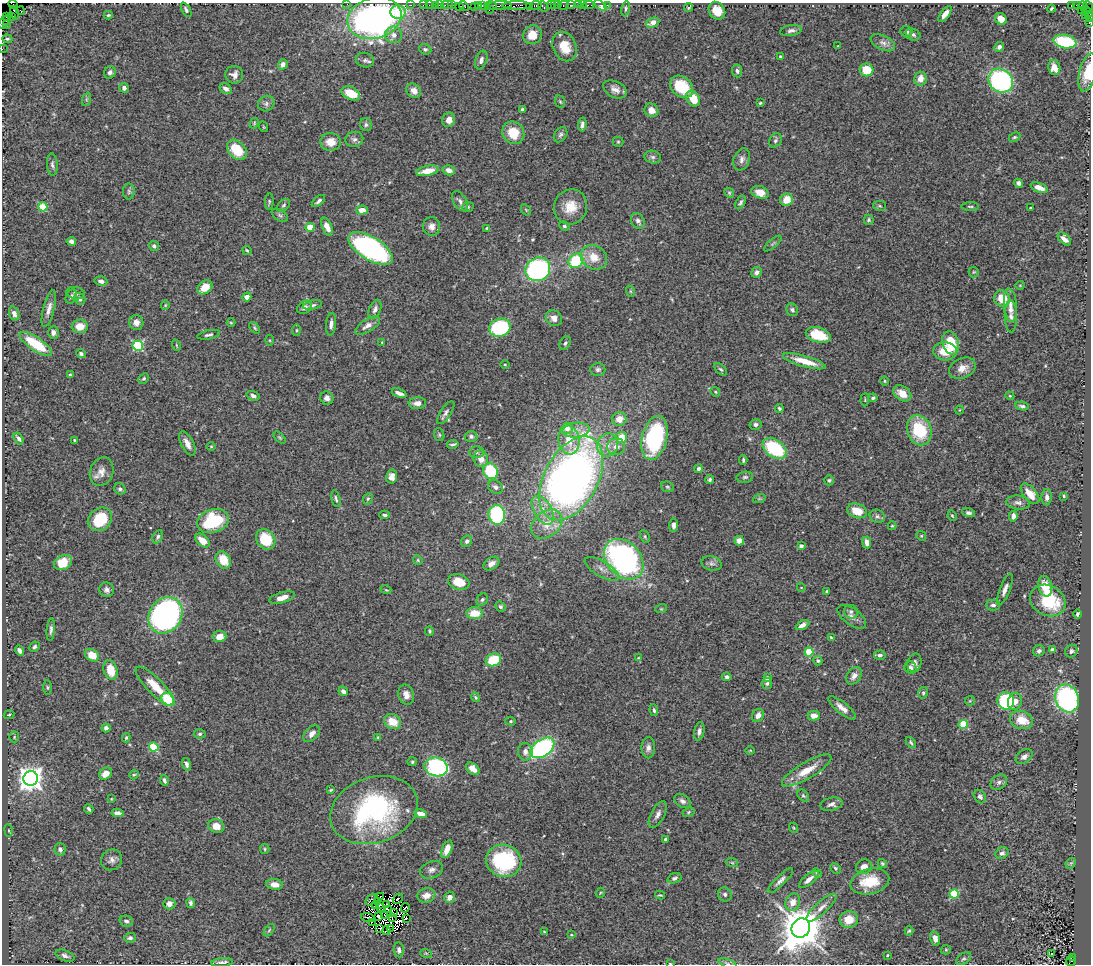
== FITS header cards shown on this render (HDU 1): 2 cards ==
NAXIS1  =                 1089
NAXIS2  =                  962

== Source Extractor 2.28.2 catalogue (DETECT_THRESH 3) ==
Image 1089 x 962 px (HDU 1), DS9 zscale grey, 1 PNG px = 1 image px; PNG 1093 x 966 px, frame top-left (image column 1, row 962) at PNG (2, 3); each listed source drawn as its Kron ellipse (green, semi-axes under 4 px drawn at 4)
Background 0.965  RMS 0.043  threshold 0.129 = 3 sigma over >= 5 px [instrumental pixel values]
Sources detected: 458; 8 with non-positive FLUX_AUTO (blend fragments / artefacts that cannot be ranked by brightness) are neither listed nor drawn; the other 450 listed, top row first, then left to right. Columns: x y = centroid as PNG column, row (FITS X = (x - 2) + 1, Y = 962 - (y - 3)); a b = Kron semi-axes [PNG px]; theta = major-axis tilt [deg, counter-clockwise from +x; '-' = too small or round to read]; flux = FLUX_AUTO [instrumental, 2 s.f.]
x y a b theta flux
347 4 2 2 - 41
13 5 5 3 - 40
411 5 2 2 - 18
423 5 2 2 - 49
429 5 2 2 - 32
436 5 3 2 - 120
440 5 3 2 - 37
447 5 6 2 0 53
452 5 3 2 - 39
478 5 3 2 - 64
483 5 3 3 - 110
491 5 6 3 1 100
499 5 12 3 4 560
517 5 14 3 0 300
536 5 6 3 8 170
551 5 2 2 - 71
554 5 3 2 - 59
558 5 2 2 - 47
564 5 5 3 - 120
570 5 3 2 - 16
578 5 3 2 - 53
583 5 2 2 - 15
589 5 5 2 - 32
600 5 7 3 -36 27
607 5 3 2 - 9
1071 5 3 3 - 200
1076 5 3 2 - 17
459 6 2 2 - 11
464 6 5 2 - 30
474 6 2 2 - 25
530 6 3 2 - 44
1083 6 5 3 - 43
1088 6 6 3 -50 76
543 7 6 3 -49 130
688 7 4 2 - 3.6
626 8 8 3 81 4.7
1051 9 4 3 - 3.9
186 10 8 4 -62 6.4
489 10 2 2 - 23
20 11 4 3 - 49
717 11 9 7 -52 36
1081 11 3 2 - 55
398 12 7 7 - 62
1087 12 6 3 -38 100
15 13 7 3 -76 100
945 14 9 4 52 20
108 15 4 3 - 3.2
11 16 3 2 - 30
1086 16 4 3 - 89
6 17 4 3 - 82
1089 17 5 2 - 62
374 18 27 20 15 1100
1001 19 6 5 - 31
4 22 8 4 50 190
1089 22 4 2 - 59
653 23 7 4 24 35
6 24 4 2 - 18
791 30 11 5 9 9.6
906 32 6 5 - 6.6
913 34 8 5 -24 8.6
394 35 8 8 - 19
532 35 10 9 - 34
7 39 5 3 - 4
1065 41 12 6 -9 180
883 43 13 7 -26 15
838 46 3 2 - 1.9
565 47 15 11 -67 54
999 47 5 4 - 9.9
2 49 2 2 - 21
425 49 6 5 - 5.7
781 57 4 3 - 4.8
365 60 9 7 -13 9.6
481 60 10 5 70 11
283 64 5 4 - 15
1054 68 7 6 - 28
867 70 7 6 - 72
737 71 6 5 - 8.1
110 72 6 5 - 8.9
1088 73 19 8 77 63
234 75 9 8 - 16
920 79 7 6 - 25
1001 81 13 11 -42 440
682 87 13 9 -41 110
124 88 5 4 - 11
226 89 6 5 - 12
615 89 12 8 -27 18
414 91 8 6 -42 21
351 93 10 6 -26 58
693 98 8 6 -58 53
87 99 7 4 71 4.6
560 102 6 4 -68 4.1
760 103 3 3 - 3.4
266 104 8 7 - 9.7
522 109 3 3 - 4.3
651 110 7 6 - 24
449 120 7 6 - 23
254 123 5 4 - 3.2
366 125 6 6 - 7.3
582 125 7 3 84 8.2
264 127 5 3 - 2.6
513 133 11 10 - 56
561 135 8 6 56 7
1014 137 6 4 26 4.2
354 139 9 7 13 9.6
775 140 7 5 58 7.4
331 142 10 9 - 31
618 142 5 5 - 4.3
237 150 11 8 -47 84
653 157 8 6 -15 9.3
742 159 11 8 70 13
52 165 11 5 -85 8.9
449 170 6 5 - 18
427 171 12 5 12 38
1018 183 5 4 - 9
1039 188 9 4 -21 23
129 191 8 6 -90 6.7
760 192 9 6 -20 25
729 193 5 4 - 3.4
786 200 6 6 - 41
269 201 8 4 85 4.4
318 201 8 3 40 7.1
460 201 11 6 -57 11
741 202 7 5 58 6.8
283 205 7 5 41 6
880 206 7 5 -12 4.9
970 206 9 3 0 4.3
43 207 4 4 - 98
468 207 6 5 - 4.7
571 207 18 16 66 54
1030 208 3 3 - 3.7
362 210 6 4 5 23
526 210 6 4 -56 3.3
280 215 9 5 -33 6.9
869 220 5 5 - 5.5
638 221 8 6 -57 12
432 226 9 8 - 17
564 226 5 4 - 5.3
310 227 4 4 - 73
327 227 9 5 -66 21
487 228 4 3 - 3.7
1064 239 8 4 -46 15
71 241 5 4 - 11
773 244 11 4 40 5.1
154 246 5 4 - 6.9
370 248 25 11 -32 700
247 250 5 4 - 3.3
594 257 14 11 -32 46
576 261 8 6 44 140
538 269 13 11 34 420
757 272 6 5 - 11
974 272 5 5 - 4
101 281 6 4 -12 9.6
1020 285 4 3 - 2
205 287 8 6 39 41
630 291 6 3 -71 3.6
76 293 9 6 -11 9.1
71 297 7 5 65 7.3
247 297 4 4 - 16
1002 298 8 8 - 52
80 299 6 5 - 7.4
165 305 5 4 - 2.9
312 305 10 4 11 7.1
1010 305 17 6 -85 21
304 307 8 6 33 11
49 309 19 5 76 19
375 309 10 5 67 9.1
792 310 6 5 - 7.5
14 314 7 5 -71 12
1011 316 16 6 -89 16
554 318 8 7 - 17
136 322 7 7 - 20
231 323 4 3 - 2.6
331 324 11 5 84 12
368 325 14 6 32 17
80 326 8 7 - 38
255 328 7 4 -50 4.2
500 328 11 9 17 250
296 330 6 3 82 3.3
53 332 6 5 - 13
209 335 11 4 11 7.4
818 335 12 7 -15 82
269 340 5 3 - 3
382 342 3 3 - 2.2
565 343 7 5 61 6.6
951 343 12 8 -73 91
36 344 19 6 -34 120
176 345 6 3 -71 3.1
138 346 5 5 - 270
945 351 12 9 -3 59
81 353 5 4 - 5.8
804 361 22 5 -16 51
505 364 4 3 - 2.5
962 368 14 10 24 28
721 369 8 4 -43 5
598 370 7 6 - 8.3
70 375 4 3 - 3.9
144 378 5 4 - 4.8
885 381 4 3 - 2.5
715 392 5 4 - 3.5
399 393 7 3 -21 13
902 393 10 7 -35 34
253 396 6 4 -17 9
1010 396 4 3 - 2.7
327 398 7 6 - 12
873 398 4 4 - 4.6
865 400 6 2 85 2.8
417 403 8 6 5 19
1022 406 7 4 -9 5.6
779 408 4 4 - 5.1
959 410 4 3 - 2.2
446 413 13 5 57 11
619 419 7 7 - 32
756 424 6 5 - 8
567 428 6 5 - 26
576 430 14 7 6 22
919 430 15 12 -70 140
439 435 7 5 -70 4.7
471 436 6 5 - 6.6
18 438 6 3 -58 8.1
280 438 7 4 -44 4.4
621 438 5 5 - 62
655 438 22 12 76 330
74 440 3 2 - 2.6
569 440 14 10 -81 50
187 443 13 6 -63 21
453 444 6 3 10 5.3
607 445 12 10 73 30
211 446 5 3 - 2.4
616 447 9 8 - 22
774 448 13 8 -35 210
476 452 7 5 -1 7
481 459 8 7 - 24
743 460 4 3 - 4.1
698 469 4 4 - 8.5
490 471 8 7 - 130
102 472 15 11 70 24
392 477 7 5 77 17
745 477 8 5 9 6.5
571 478 45 27 62 2000
710 480 5 4 - 5.9
829 480 5 5 - 4.9
495 487 8 6 -35 9.4
667 487 6 5 - 4.7
120 489 6 5 - 6.2
1030 494 12 6 -50 37
1064 496 3 2 - 3.1
1047 497 8 5 88 10
336 499 9 4 -76 6.1
368 499 6 4 66 5
759 499 6 4 19 3.8
1018 502 12 7 -5 13
543 510 16 9 -60 36
857 511 10 7 -20 49
968 513 7 4 -15 7.1
385 515 5 3 - 5.9
497 515 10 8 -83 270
877 516 8 6 -24 8.3
952 516 5 4 - 3.3
1013 516 5 4 - 12
100 519 13 10 41 110
213 521 16 11 18 180
547 524 17 12 39 46
674 525 7 4 86 9.5
892 526 4 4 - 2.7
645 536 7 4 -64 4.6
921 536 5 4 - 3.3
158 537 7 4 60 6.7
266 539 11 9 -52 100
202 540 8 5 -41 35
467 541 6 5 - 6.9
739 541 5 4 - 19
867 542 6 4 -84 18
801 546 4 4 - 12
624 559 23 16 -47 740
223 560 9 7 -55 55
418 560 5 4 - 3.4
63 563 9 7 29 60
491 563 9 5 34 14
712 563 10 7 -16 10
602 569 19 7 -30 23
459 582 11 7 -17 52
1045 586 10 6 -77 49
801 587 4 3 - 2
1005 589 17 5 69 15
107 590 7 7 - 10
386 590 5 3 - 2.8
827 592 3 3 - 4.5
282 598 13 5 16 23
482 600 7 5 56 5.9
1048 600 18 15 -27 150
993 605 7 5 0 9.2
500 607 5 4 - 5.2
661 609 6 3 18 3
851 612 7 6 - 7.6
475 613 8 6 3 46
1078 614 5 3 - 6
166 615 19 16 56 700
852 617 16 8 -35 19
802 625 7 4 28 16
51 629 11 4 85 8.7
429 631 5 2 - 3.8
219 637 7 5 6 28
831 638 4 3 - 3.6
35 647 5 4 - 5.5
20 650 5 4 - 11
1052 650 3 3 - 11
1039 651 6 5 - 8.6
1071 651 7 6 - 6.3
809 652 4 4 - 120
92 655 7 5 -31 36
880 655 6 4 5 8.9
638 658 3 3 - 2.1
493 660 8 6 26 92
818 661 5 4 - 5.8
915 663 9 6 75 12
910 667 6 5 - 7.3
111 670 10 7 -74 55
854 676 9 6 55 17
727 677 5 4 - 6.2
767 678 4 4 - 9.2
767 683 5 5 - 5.9
155 686 26 8 -45 62
47 687 7 4 -90 4.4
343 691 5 4 - 11
923 693 6 4 79 5.5
406 695 10 8 -75 18
476 697 5 4 - 4.8
1067 698 14 11 -69 540
168 699 7 6 - 110
970 701 5 5 - 3.2
1006 701 8 8 - 250
1015 701 9 7 76 19
842 708 17 5 -38 22
654 710 6 4 -82 5.7
9 715 5 4 - 3.8
758 715 7 5 55 17
814 716 6 5 - 21
1021 720 12 9 -18 55
511 721 5 4 - 3.6
393 722 9 7 -29 47
963 724 4 4 - 140
106 728 4 4 - 11
699 731 9 5 79 10
200 734 6 4 3 4.9
312 734 10 6 45 17
14 737 5 5 - 4.1
126 738 5 3 - 3.9
378 738 4 3 - 3.2
911 742 6 4 -51 4.3
154 747 5 4 - 130
542 748 13 8 34 440
648 748 10 7 89 14
750 750 4 3 - 2.1
525 752 9 7 -87 13
1024 757 9 6 35 12
412 762 5 4 - 4.6
186 764 6 4 -75 9.1
436 767 12 9 -16 350
473 769 7 5 -37 22
807 770 28 8 30 53
106 774 7 5 35 28
134 775 5 4 - 3.4
31 778 7 7 - 2800
164 780 5 3 - 7.4
999 782 9 7 36 8.7
331 790 4 3 - 3.2
803 796 7 5 -47 4.7
980 797 7 5 -53 7.7
111 799 4 3 - 2.4
682 801 9 6 -33 10
831 804 11 6 12 12
89 809 5 3 - 5.6
374 810 45 32 18 480
689 812 6 4 28 4
117 813 6 4 -8 11
421 814 6 4 -15 22
658 814 15 6 62 15
216 826 8 7 - 31
794 828 5 3 - 2.4
9 830 6 3 -81 3.5
665 839 3 3 - 4.2
60 849 6 5 - 11
265 849 5 4 - 4.1
447 849 9 5 68 28
1002 853 7 5 35 9.8
111 860 11 10 - 15
504 861 18 16 -19 280
732 862 6 4 -20 3.4
882 863 5 4 - 3.7
1071 863 6 4 45 4
864 867 8 7 - 20
835 868 5 4 - 5.1
432 870 12 8 22 14
817 873 5 4 - 4.1
674 878 7 5 18 8.3
809 879 12 5 40 17
780 880 17 5 45 13
870 881 20 12 14 82
275 884 8 5 -7 22
600 893 5 3 - 2.6
725 894 7 6 - 7.4
954 894 5 4 - 170
426 895 9 7 18 21
660 895 5 3 - 3.6
380 897 3 2 - 4.7
450 897 5 5 - 15
398 899 6 2 41 14
371 900 7 2 47 9.2
378 902 3 2 - 5.5
793 902 9 7 71 28
190 903 5 3 - 5.9
169 904 6 5 - 16
380 904 4 2 - 0.59
386 904 3 2 - 1.4
376 906 3 2 - 4.3
381 908 3 2 - 3.1
405 908 5 2 - 5.3
821 908 19 6 42 21
389 910 3 2 - 2.6
393 913 3 2 - 0.55
378 916 4 3 - 4
385 916 2 2 - 4.1
368 917 7 2 -15 1.5
392 917 2 2 - 2.6
406 918 3 2 - 1.6
849 919 9 8 - 40
126 921 7 5 -16 8.1
372 923 4 2 - 4.2
379 928 3 2 - 4
801 928 10 9 - 11000
390 929 3 2 - 2.8
269 930 7 3 54 3.6
387 931 4 2 - 2.7
909 931 5 4 - 4.2
544 932 3 2 - 2.8
571 935 3 3 - 2.4
130 938 6 5 - 9
935 938 7 5 -76 18
399 950 7 5 -82 9.7
946 950 5 4 - 3.4
426 953 6 3 -18 3.4
1051 954 3 3 - 6.1
887 955 3 2 - 2.9
65 956 10 5 -21 9.3
1072 957 3 2 - 51
964 959 8 5 35 6.8
1071 961 5 5 - 180
222 962 11 4 5 12
670 963 4 2 - 2.1
727 963 9 4 -20 6.6
At the frame edge (FLAGS 8, measured only in part): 12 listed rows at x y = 347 4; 13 5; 1088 6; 1089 17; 4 22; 1089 22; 2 49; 1088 73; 1071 961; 222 962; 670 963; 727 963
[8 non-positive-flux detections neither listed nor drawn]